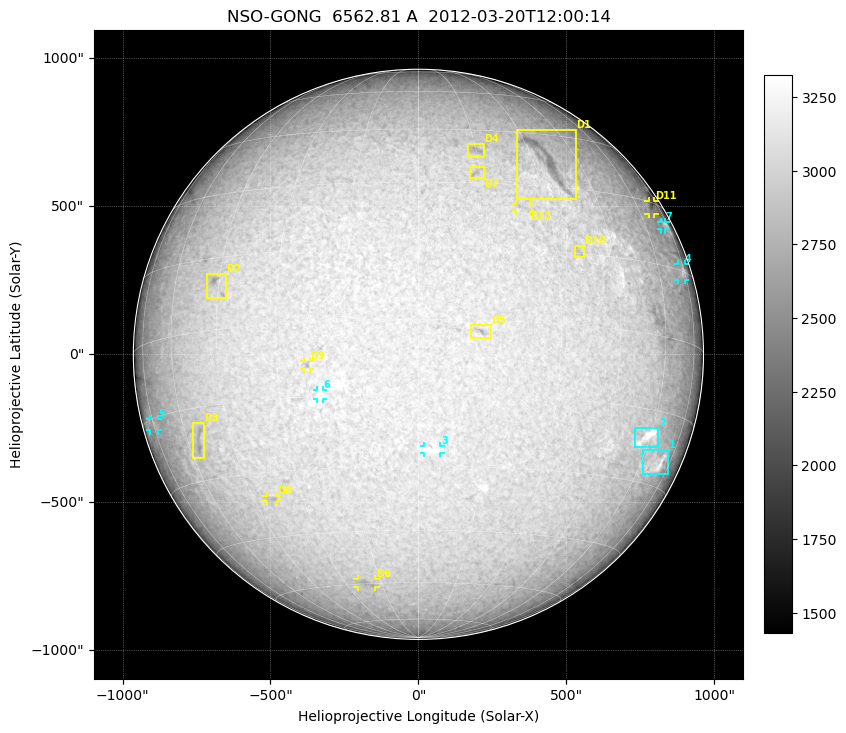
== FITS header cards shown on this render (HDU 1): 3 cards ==
TELESCOP= 'NSO-GONG'           / NSO/GONG Network
WAVELNTH=             6562.808 / [A] exact wavelength of obs
DATE-OBS= '2012-03-20T12:00:14' / Observation start date and time (UTC)

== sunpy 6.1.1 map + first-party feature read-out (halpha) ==
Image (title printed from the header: NSO-GONG  6562.81 A  2012-03-20T12:00:14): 2048 x 2048 px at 1.07 arcsec/px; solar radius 964 arcsec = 900 px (full disc in frame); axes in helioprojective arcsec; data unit not stated in the header (colour bar unlabelled)
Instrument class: HALPHA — H-alpha (6563 A) chromospheric image
Bright regions (plage): reference = the median radial profile (limb darkening/brightening removed); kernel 17 px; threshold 5 sigma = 188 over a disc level ~3041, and >= 1.075x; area >= 63 px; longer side >= 22 px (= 24 arcsec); searched inside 0.97 R_sun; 7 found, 7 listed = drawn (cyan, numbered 1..; 5 of them under ~29 arcsec drawn as corner ticks so the feature stays visible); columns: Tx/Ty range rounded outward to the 5 arcsec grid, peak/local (2 s.f.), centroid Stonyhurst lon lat
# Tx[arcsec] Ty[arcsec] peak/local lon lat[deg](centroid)
1 755..845 -405..-320 1.2 +67 -25
2 730..810 -315..-245 1.2 +59 -21
3 15..75 -335..-310 1.1 +3 -26
4 875..900 250..305 1.2 +72 +15
5 -910..-880 -260..-220 1.1 -75 -16
6 -345..-320 -155..-120 1.1 -21 -15
7 820..835 420..450 1.1 +70 +25
Dark features (filaments and sunspots): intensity divided by the median radial (limb-darkening) profile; local-median window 148 px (8% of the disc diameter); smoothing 5 px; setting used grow <= 0.95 with closing radius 7 px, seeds <= 0.88 or >= 162 px of the 54-px (= 58 arcsec) line detector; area >= 63 px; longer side >= 22 px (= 24 arcsec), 11 px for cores <= 0.7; searched inside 0.97 R_sun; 12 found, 12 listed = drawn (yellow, D1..; 5 of them under ~29 arcsec drawn as corner ticks so the feature stays visible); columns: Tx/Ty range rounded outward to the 5 arcsec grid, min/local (2 s.f., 1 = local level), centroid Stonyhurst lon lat
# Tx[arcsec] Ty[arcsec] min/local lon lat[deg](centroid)
D1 330..535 520..760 0.82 +34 +37
D2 -720..-650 185..275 0.85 -46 +10
D3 -765..-725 -350..-230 0.88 -55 -21
D4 165..225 665..715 0.88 +15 +39
D5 175..245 50..100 0.85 +13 -2
D6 -205..-145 -785..-760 0.9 -21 -60
D7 170..225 595..635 0.9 +14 +33
D8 -515..-475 -500..-475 0.91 -39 -36
D9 -390..-365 -55..-20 0.88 -23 -9
D10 525..560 325..365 0.91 +36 +15
D11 775..800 470..520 0.85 +68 +28
D12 330..380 480..510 0.9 +24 +24
Off-limb: outside the limb everything is below the colour-scale floor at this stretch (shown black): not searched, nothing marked